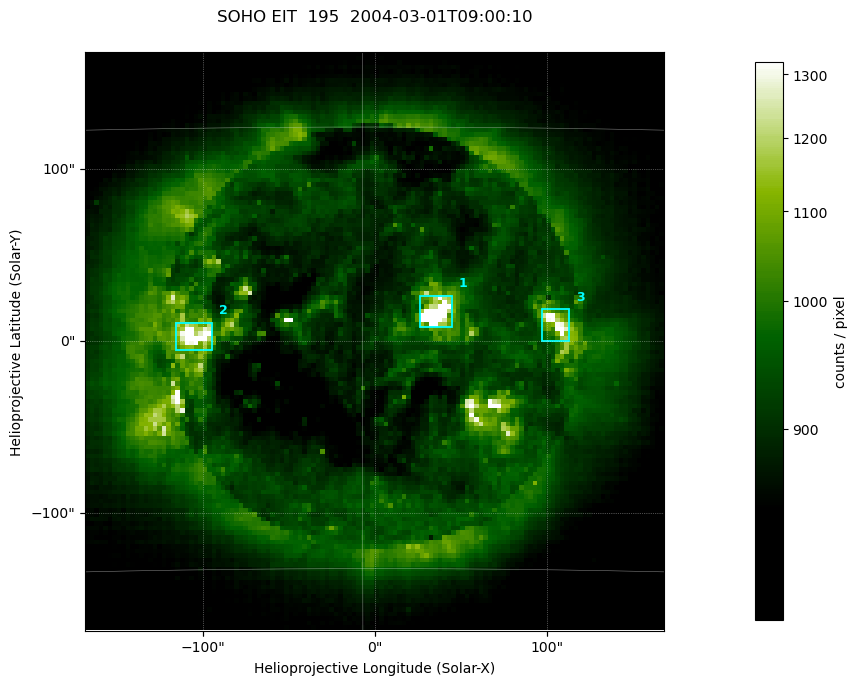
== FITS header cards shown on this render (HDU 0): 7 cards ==
TELESCOP= 'SOHO'               /
INSTRUME= 'EIT'                /
WAVELNTH=                  195 / 171 = Fe IX/X, 195 = Fe XII,
DATE-OBS= '2004-03-01T09:00:10.585' / UTC at spacecraft
CTYPE1  = 'Solar-X '           /
CTYPE2  = 'Solar-Y '           /
BUNIT   = 'counts / pixel    ' /

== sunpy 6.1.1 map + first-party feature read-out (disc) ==
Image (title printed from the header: SOHO EIT  195  2004-03-01T09:00:10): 128 x 128 px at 2.63 arcsec/px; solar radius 979 arcsec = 372 px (partial field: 3.8% of the solar disc is inside the frame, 100% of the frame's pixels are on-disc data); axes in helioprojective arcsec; data unit counts / pixel (BUNIT, on the colour bar)
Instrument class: DISC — disc imager (sunpy class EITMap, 195 A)
Bright regions (active regions / flare kernels): reference = the on-disc median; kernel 3 px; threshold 5 sigma = 245 counts / pixel over a disc level ~897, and >= 1.15x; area >= 16 px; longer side >= 3 px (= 7.9 arcsec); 3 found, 3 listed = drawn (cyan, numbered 1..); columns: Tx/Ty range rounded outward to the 10 arcsec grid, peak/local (2 s.f.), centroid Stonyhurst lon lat
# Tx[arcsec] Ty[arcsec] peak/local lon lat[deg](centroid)
1 20..50 0..30 1.8 +3 -6
2 -120..-90 -10..10 1.6 -6 -7
3 90..120 0..20 1.4 +7 -7